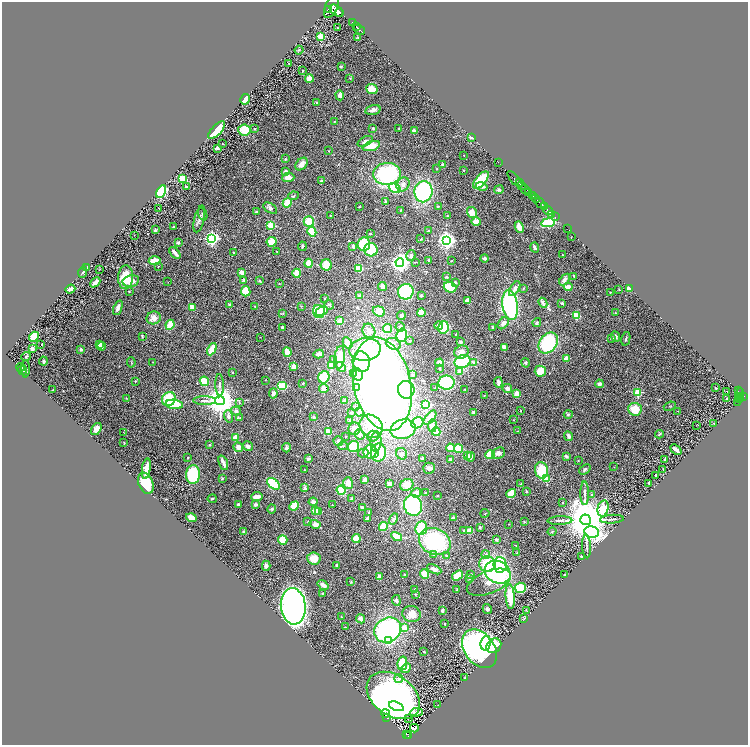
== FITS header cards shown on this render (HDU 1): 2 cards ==
NAXIS1  =                 1492
NAXIS2  =                 1486

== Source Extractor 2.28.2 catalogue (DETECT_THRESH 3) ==
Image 1492 x 1486 px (HDU 1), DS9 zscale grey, zoomed out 1/2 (1 PNG px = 2 x 2 image px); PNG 750 x 747 px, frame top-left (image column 1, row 1486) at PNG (2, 2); each listed source drawn as its Kron ellipse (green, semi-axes under 4 px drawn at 4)
Background 0.794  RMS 0.06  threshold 0.179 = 3 sigma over >= 5 px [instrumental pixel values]
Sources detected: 479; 18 cannot appear on this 1/2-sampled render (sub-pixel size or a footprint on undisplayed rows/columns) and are neither listed nor drawn; the other 461 listed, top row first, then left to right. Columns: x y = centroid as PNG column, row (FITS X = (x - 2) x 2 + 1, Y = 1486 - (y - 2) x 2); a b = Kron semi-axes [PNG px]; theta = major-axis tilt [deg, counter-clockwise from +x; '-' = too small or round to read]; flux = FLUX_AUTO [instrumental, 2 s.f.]
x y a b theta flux
331 7 12 6 67 4400
328 9 3 2 - 750
336 11 8 4 -38 4200
340 12 2 1 - 590
352 23 3 2 - 550
356 27 3 2 - 740
338 28 2 1 - 5.6
359 30 6 2 -39 1000
321 36 3 3 - 540
357 38 4 3 - 9.2
299 50 4 3 - 13
289 63 3 2 - 6
341 66 3 3 - 11
303 71 2 2 - 7.8
309 78 4 4 - 90
350 78 3 2 - 6.5
372 89 6 5 - 150
340 95 5 4 - 49
245 99 5 5 - 130
316 102 3 3 - 11
373 110 8 4 14 47
334 122 3 2 - 5.6
373 128 4 3 - 9.8
399 128 3 3 - 8.6
255 129 3 2 - 7.4
217 130 11 5 47 270
244 130 6 5 - 210
414 131 4 3 - 26
471 137 4 2 - 23
365 141 8 4 25 39
223 144 2 2 - 6
371 146 9 4 18 170
217 148 3 2 - 21
329 151 2 2 - 4.2
464 155 2 1 - 4.8
285 159 3 3 - 8.2
498 162 2 1 - 15
302 164 7 5 46 91
443 165 2 2 - 100
437 169 3 2 - 5.1
464 170 3 2 - 7.5
286 171 4 3 - 33
387 174 14 11 5 1200
288 177 6 4 3 87
182 179 4 4 - 210
515 179 10 2 -48 1200
481 180 10 5 49 500
321 181 3 3 - 10
519 183 4 2 - 710
403 184 7 6 - 52
522 185 2 2 - 210
482 186 6 3 -15 61
187 187 4 3 - 30
395 188 6 4 -31 480
525 189 5 3 - 270
499 190 5 4 - 19
161 192 7 4 63 480
423 192 11 9 79 1300
529 192 3 2 - 550
293 196 5 3 - 12
533 196 4 2 - 510
535 198 5 2 - 490
385 201 3 3 - 11
287 203 5 4 - 170
540 203 6 2 -39 1600
438 206 4 3 - 9.2
359 207 2 2 - 7
545 207 2 2 - 260
159 208 2 1 - 3.6
270 208 8 4 -31 36
401 210 3 2 - 4.9
548 211 5 2 - 870
256 212 3 2 - 16
472 213 6 5 - 110
203 214 6 4 -69 20
552 214 2 2 - 190
330 215 2 1 - 6.6
447 216 3 2 - 9.9
555 217 3 1 - 210
199 219 13 5 76 49
309 221 5 5 - 230
476 222 5 4 - 120
548 223 7 4 7 500
271 226 3 3 - 490
173 227 2 2 - 29
519 227 6 3 -67 170
567 228 3 1 - 13
155 230 4 3 - 15
429 231 2 2 - 35
312 232 5 4 - 270
370 234 2 2 - 38
134 235 2 1 - 3
571 237 2 1 - 3.5
212 238 4 4 - 3200
421 239 4 2 - 7.2
446 240 4 4 - 5500
272 242 5 5 - 140
178 243 3 3 - 16
364 244 7 6 - 450
302 246 4 3 - 21
353 246 3 3 - 30
535 247 5 3 - 30
371 250 7 6 - 350
233 252 3 2 - 8
277 252 2 1 - 4.9
175 253 7 3 -49 63
411 255 5 4 - 40
562 255 2 1 - 3.3
485 258 4 4 - 28
429 260 3 3 - 17
155 261 6 3 4 170
451 261 3 2 - 5.3
415 262 3 2 - 5.8
309 263 4 4 - 130
400 263 4 4 - 7000
326 265 6 5 - 170
158 266 2 2 - 7.9
87 267 4 3 - 17
99 269 3 1 - 4.2
359 269 4 3 - 270
83 272 6 3 72 16
242 272 3 3 - 54
297 273 4 3 - 200
574 276 4 2 - 12
126 277 12 7 87 320
446 277 4 3 - 11
244 280 2 2 - 44
564 280 6 4 54 49
131 281 8 5 12 91
259 281 3 3 - 9
95 282 6 3 45 43
168 282 2 1 - 3.4
455 282 4 3 - 21
279 283 3 2 - 4.1
382 286 4 4 - 53
450 287 6 5 - 320
568 287 4 4 - 59
523 288 2 2 - 18
70 289 5 3 - 82
515 289 8 4 59 59
619 289 3 2 - 6.9
629 289 3 3 - 62
129 291 3 3 - 7.1
246 291 5 4 - 180
406 292 8 7 - 990
610 292 2 1 - 5.2
421 295 3 3 - 17
360 296 2 2 - 120
325 299 3 2 - 9.1
467 300 4 3 - 69
543 303 5 3 - 58
562 303 3 3 - 26
230 304 3 3 - 8.6
329 305 5 4 - 20
510 305 15 7 -82 1700
255 306 3 2 - 5.4
301 306 3 3 - 6.6
192 307 4 3 - 84
118 308 8 4 70 48
322 311 6 4 29 200
379 311 6 5 - 160
319 312 6 6 - 480
421 312 4 4 - 220
283 313 3 2 - 5.7
615 313 3 3 - 9.1
401 316 4 4 - 31
576 316 4 3 - 220
154 318 7 6 - 77
340 321 3 3 - 110
537 322 4 3 - 11
503 323 7 4 52 45
170 325 5 4 - 170
439 326 4 4 - 74
282 327 3 3 - 18
400 327 5 4 - 34
443 327 6 5 - 380
492 327 3 2 - 12
388 329 5 4 - 170
369 331 7 6 - 62
456 334 3 2 - 6
402 335 7 5 75 610
142 336 4 2 - 12
615 336 5 3 - 28
34 337 6 4 48 270
260 337 2 1 - 3.3
612 338 4 3 - 20
626 339 7 3 77 19
410 341 4 3 - 13
460 342 3 3 - 19
348 343 6 4 -60 90
548 343 11 8 54 760
99 344 4 3 - 80
393 344 8 5 -21 55
41 345 2 1 - 54
102 346 4 2 - 43
504 347 4 3 - 72
32 349 3 3 - 68
81 349 2 2 - 78
212 349 6 3 63 280
365 349 16 11 4 950
287 352 5 3 - 160
461 352 7 6 - 65
319 354 5 3 - 43
26 356 5 3 - 14
340 357 11 5 84 220
566 358 2 2 - 210
333 359 3 3 - 11
43 361 4 3 - 24
131 362 5 2 - 7.4
153 362 2 2 - 4.3
361 362 10 8 -75 220
462 362 8 6 17 690
474 362 3 3 - 26
439 363 4 4 - 81
526 363 5 4 - 16
294 366 2 2 - 230
331 366 3 3 - 120
21 367 4 4 - 17
341 367 5 4 - 120
26 369 9 3 90 24
440 369 4 3 - 13
22 370 5 3 - 39
540 371 5 5 - 130
232 372 2 2 - 24
460 372 3 2 - 150
353 373 4 3 - 94
358 374 6 5 - 46
413 375 2 2 - 6.1
324 377 6 5 - 320
265 380 2 2 - 4.3
135 381 3 2 - 8.6
204 381 5 4 - 230
498 382 5 3 - 40
303 383 3 2 - 9.7
446 383 8 7 - 600
382 384 47 28 -77 9700
599 384 4 3 - 28
220 385 11 3 -88 37
282 386 5 3 - 470
356 387 3 3 - 31
435 388 3 2 - 7
507 388 5 4 - 36
716 388 2 2 - 5.3
324 389 5 3 - 97
53 390 2 2 - 5.9
406 390 9 8 - 1200
465 390 2 2 - 8.2
727 391 2 2 - 10
738 391 3 2 - 160
637 392 3 3 - 630
273 393 5 4 - 40
516 394 4 3 - 76
740 394 5 3 - 150
484 395 2 2 - 4.1
743 396 2 2 - 250
740 397 4 1 - 200
126 398 3 2 - 5.3
169 399 7 6 - 330
727 399 2 2 - 40
739 399 4 3 - 310
220 400 5 5 - 22000
205 401 11 3 -1 43
344 401 2 2 - 53
239 402 3 2 - 4.9
738 403 2 2 - 27
174 404 9 4 -8 290
426 405 3 3 - 1700
670 406 6 3 20 10
356 407 3 3 - 10
635 409 6 6 - 200
236 411 5 4 - 37
521 411 2 2 - 10
678 411 2 2 - 3.4
359 412 4 4 - 25
473 412 3 3 - 32
351 413 3 2 - 12
568 414 4 4 - 15
228 416 6 4 -73 35
313 417 3 3 - 20
240 418 4 3 - 9.8
430 418 8 4 50 130
513 420 2 1 - 3.1
350 421 4 4 - 16
417 423 6 5 - 420
714 423 2 2 - 5.2
697 425 2 1 - 2.9
371 426 12 10 -43 320
432 426 6 4 81 110
96 429 7 4 58 78
354 429 6 6 - 120
403 429 13 9 15 1100
518 431 3 2 - 4.8
123 432 2 2 - 3.5
328 432 4 3 - 230
436 432 4 4 - 240
360 434 5 4 - 39
660 434 4 2 - 13
346 436 2 2 - 7.2
373 436 5 5 - 42
569 436 5 3 - 38
236 437 4 3 - 89
338 441 5 5 - 38
376 442 10 5 87 68
124 443 2 1 - 4.7
210 445 2 2 - 8.4
248 446 5 4 - 34
343 446 5 3 - 12
238 447 5 4 - 56
353 447 6 5 - 370
286 448 4 3 - 33
450 448 4 4 - 140
458 449 4 4 - 260
676 450 6 3 -40 60
370 451 7 6 - 440
378 452 9 7 80 580
363 453 5 3 - 36
375 453 3 3 - 130
498 453 7 5 26 46
402 454 6 5 - 50
490 455 5 3 - 220
468 456 2 2 - 120
566 456 4 3 - 22
187 457 2 2 - 5.3
471 457 5 4 - 37
308 459 4 3 - 33
423 459 3 3 - 25
451 460 3 3 - 35
578 460 3 2 - 4.7
665 460 4 2 - 11
223 463 8 2 -69 66
614 467 2 1 - 2.9
429 468 6 5 - 36
146 469 10 4 82 100
585 469 6 4 39 20
304 470 2 2 - 3.9
541 470 8 6 -78 310
663 470 3 3 - 7.4
193 474 9 7 88 610
656 475 2 2 - 16
222 479 4 3 - 13
546 479 3 2 - 310
365 480 4 3 - 46
146 483 11 7 -68 270
348 483 6 5 - 130
649 483 3 2 - 12
273 484 7 4 -39 520
389 484 3 2 - 85
520 484 3 2 - 7.1
407 485 7 5 27 160
305 488 3 3 - 33
341 490 5 4 - 360
526 491 4 3 - 11
416 493 5 4 - 83
426 493 3 2 - 7.3
585 493 12 3 -89 29
511 494 5 4 - 180
592 495 4 4 - 17
257 496 6 3 6 100
437 496 3 2 - 5.9
212 499 4 3 - 11
351 499 3 3 - 18
313 502 4 4 - 37
563 503 3 2 - 5.5
238 504 3 2 - 23
255 505 4 3 - 27
332 505 2 1 - 3.3
413 505 10 9 - 1200
294 506 5 4 - 230
362 508 3 2 - 38
603 508 8 5 76 970
272 509 4 4 - 18
315 511 2 2 - 270
319 512 2 2 - 65
369 512 3 3 - 23
485 513 5 2 - 8.6
191 518 5 4 - 66
367 518 3 3 - 16
453 518 3 3 - 19
394 519 6 4 60 24
612 519 12 2 4 24
586 520 5 5 - 66000
308 521 3 2 - 5.9
560 521 12 3 2 33
524 522 3 2 - 6
315 524 5 4 - 62
509 524 2 1 - 3
383 526 5 4 - 260
480 527 4 3 - 12
421 528 7 6 - 390
464 530 3 2 - 7.2
470 531 3 3 - 100
244 532 3 3 - 22
552 532 5 2 - 7.5
592 532 7 5 -13 2600
397 537 6 3 -29 210
356 538 4 4 - 220
496 539 3 2 - 34
283 540 5 4 - 160
435 542 16 13 -25 1000
516 546 2 2 - 3.6
587 546 12 2 -87 24
517 553 4 3 - 10
485 554 4 4 - 20
433 555 3 3 - 23
447 556 4 3 - 13
581 556 2 2 - 9.9
314 558 7 6 - 140
487 564 8 8 - 550
337 565 3 3 - 22
500 565 8 6 -88 500
266 566 5 4 - 43
434 569 7 4 -26 46
498 572 13 10 -27 1200
424 574 5 4 - 120
471 574 3 3 - 15
565 574 3 1 - 9.2
405 575 4 3 - 16
458 575 6 3 35 280
379 577 3 3 - 64
469 578 4 3 - 18
351 582 4 2 - 7.6
489 582 23 11 22 160
323 585 6 3 -38 52
520 588 5 5 - 360
415 589 3 3 - 7.4
457 590 3 2 - 4.9
322 593 4 3 - 8.8
415 594 3 2 - 6.9
510 597 12 4 -86 300
396 600 5 4 - 28
293 606 18 12 -85 6300
487 609 5 4 - 26
442 610 3 3 - 24
526 610 4 2 - 8.6
412 614 9 8 - 130
341 617 2 2 - 4.8
524 618 4 2 - 5.3
361 619 5 4 - 43
445 624 3 2 - 6.1
345 627 4 2 - 5.7
404 627 3 2 - 180
388 630 14 12 34 1800
388 640 3 3 - 500
486 643 7 5 85 770
494 646 8 6 44 610
479 649 21 15 -54 2800
424 652 3 3 - 9.1
402 663 7 4 79 310
406 668 5 4 - 78
399 678 4 4 - 25
464 678 2 1 - 5.3
393 695 29 20 -36 5900
438 705 2 1 - 4.5
396 706 8 4 -21 270
416 712 6 3 5 88
385 713 4 3 - 140
386 717 4 1 - 53
408 718 2 1 - 43
414 728 4 2 - 92
406 734 2 2 - 19
408 736 2 2 - 35
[18 sub-pixel or undisplayed-footprint detections neither listed nor drawn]